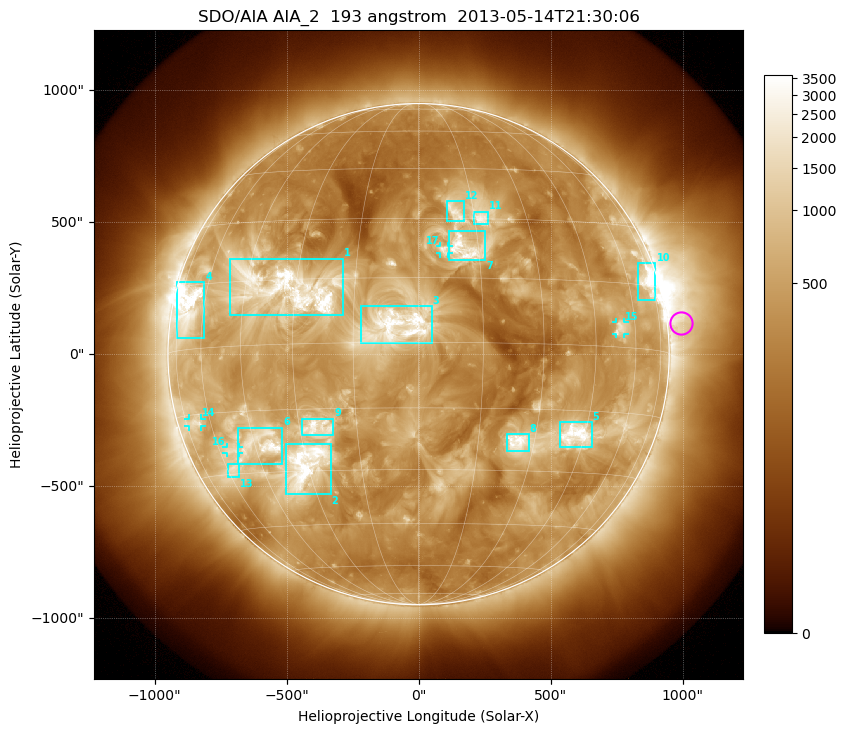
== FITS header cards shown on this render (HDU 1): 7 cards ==
TELESCOP= 'SDO/AIA'
INSTRUME= 'AIA_2'
WAVELNTH=                  193
WAVEUNIT= 'angstrom'
DATE-OBS= '2013-05-14T21:30:06.84'
CTYPE1  = 'HPLN-TAN'
CTYPE2  = 'HPLT-TAN'

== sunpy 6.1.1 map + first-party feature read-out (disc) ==
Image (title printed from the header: SDO/AIA AIA_2  193 angstrom  2013-05-14T21:30:06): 1024 x 1024 px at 2.4 arcsec/px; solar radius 949 arcsec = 396 px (full disc in frame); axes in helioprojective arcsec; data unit not stated in the header (colour bar unlabelled)
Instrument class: DISC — disc imager (sunpy class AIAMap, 193 A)
Bright regions (active regions / flare kernels): reference = the median radial profile (limb darkening/brightening removed); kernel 9 px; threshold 5 sigma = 1051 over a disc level ~384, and >= 1.15x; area >= 12 px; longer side >= 9 px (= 22 arcsec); searched inside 0.97 R_sun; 17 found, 17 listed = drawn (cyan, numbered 1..; 4 of them under ~33 arcsec drawn as corner ticks so the feature stays visible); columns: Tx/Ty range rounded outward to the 5 arcsec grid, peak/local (2 s.f.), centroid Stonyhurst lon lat
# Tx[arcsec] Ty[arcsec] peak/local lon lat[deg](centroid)
1 -715..-285 145..365 12 -32 +13
2 -505..-330 -530..-340 11 -31 -28
3 -220..50 40..185 6.8 -5 +4
4 -920..-810 60..275 16 -68 +10
5 535..655 -355..-255 11 +42 -21
6 -685..-515 -415..-275 8.9 -43 -23
7 115..255 355..465 7.6 +11 +22
8 335..420 -370..-300 7.5 +25 -23
9 -445..-325 -310..-245 6.6 -25 -19
10 830..900 205..345 11 +71 +16
11 205..265 495..540 6.2 +17 +30
12 105..175 505..580 4.7 +10 +32
13 -725..-680 -465..-415 5.3 -57 -29
14 -870..-820 -275..-245 5.2 -68 -17
15 745..780 75..120 5.1 +54 +4
16 -730..-680 -375..-350 4.7 -54 -24
17 80..115 380..410 5.4 +6 +22
Off-limb structures (1.02-1.3 R_sun): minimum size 162 px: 2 found; the strongest spans PA ~220..305 deg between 1.02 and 1.3 R_sun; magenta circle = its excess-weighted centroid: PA ~275 deg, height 1.05 R_sun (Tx ~995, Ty ~115 arcsec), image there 2.5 x the reference